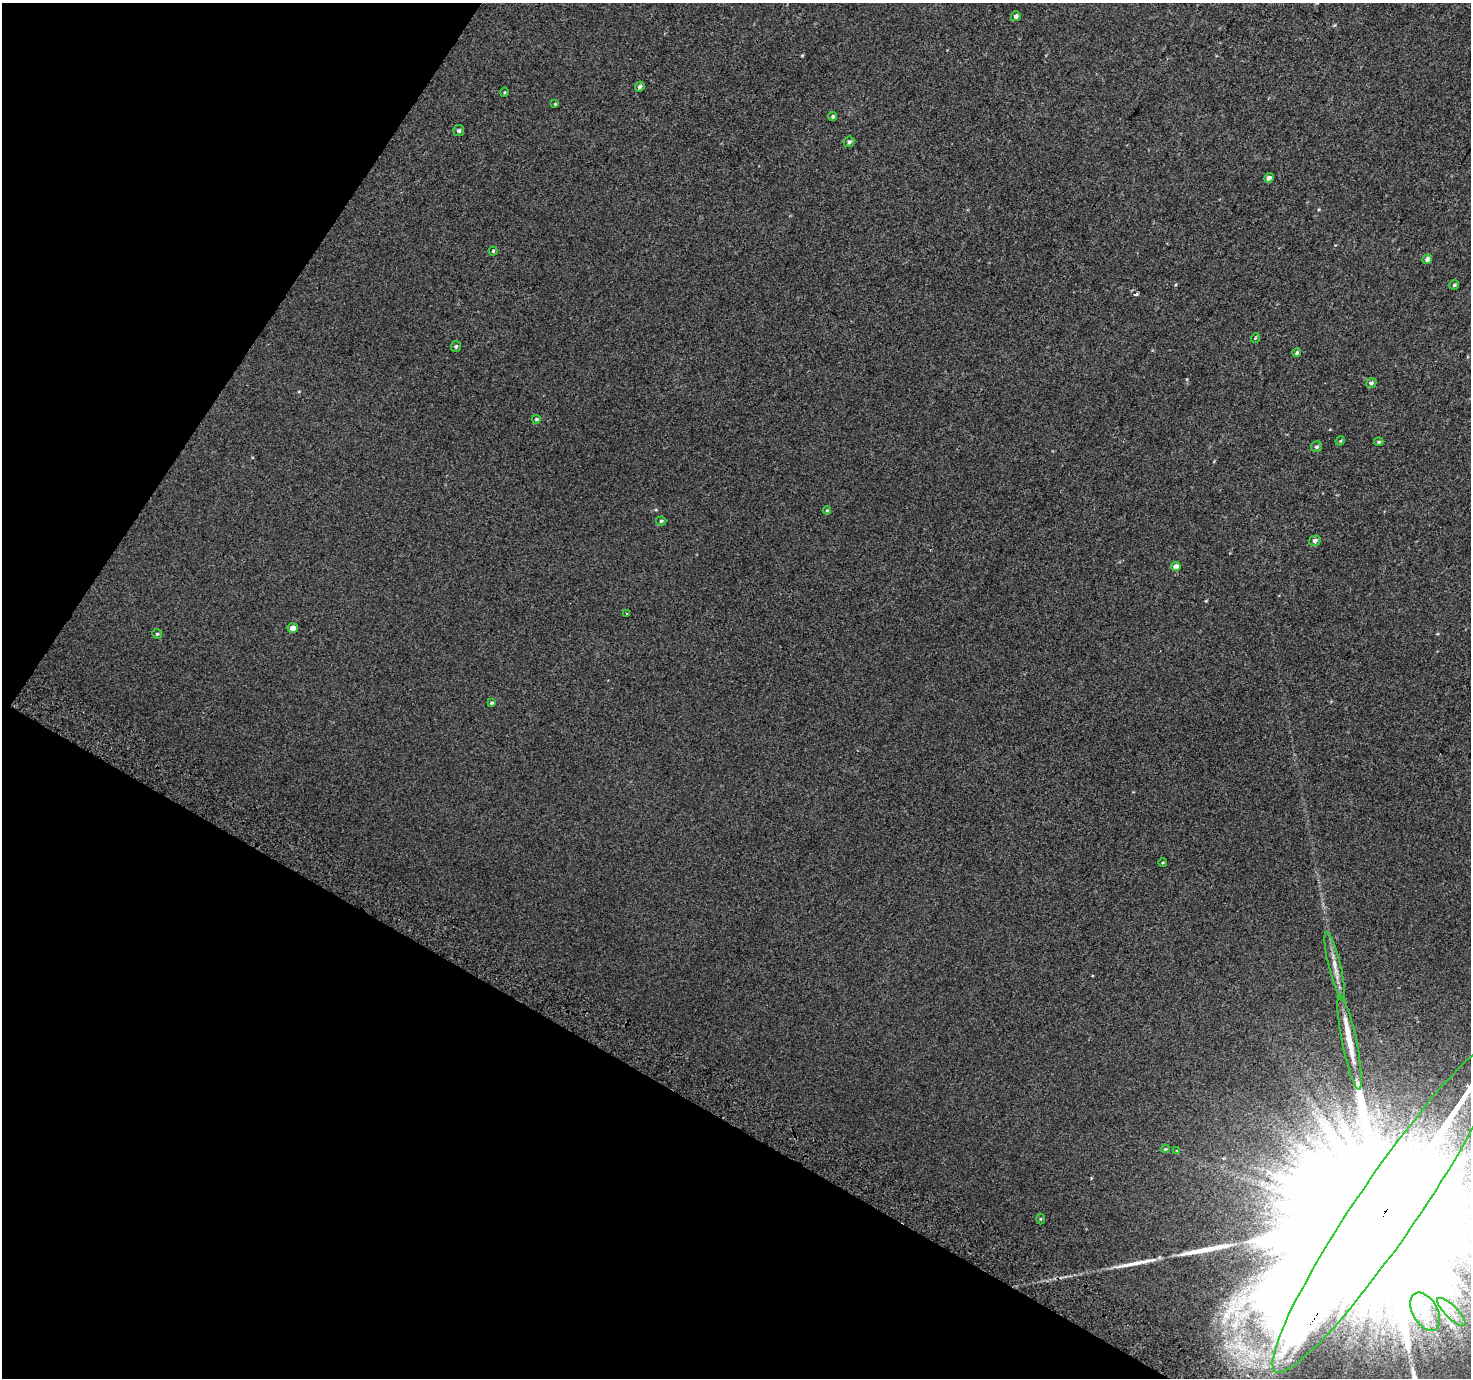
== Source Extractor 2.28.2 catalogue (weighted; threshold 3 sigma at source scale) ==
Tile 9 of 4 x 4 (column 1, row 3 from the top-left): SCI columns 30-1498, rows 1670-3045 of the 5928 x 6022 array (HDU 1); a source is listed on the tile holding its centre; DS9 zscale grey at full resolution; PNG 1473 x 1380 px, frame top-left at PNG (2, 3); each listed source drawn as its Kron ellipse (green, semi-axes under 4 px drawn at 4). Shown black and unused: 28% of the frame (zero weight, under 2 of 3 exposures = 2% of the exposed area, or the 3 px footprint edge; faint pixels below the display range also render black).
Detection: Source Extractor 2.28.2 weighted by HDU 2 'WHT'; one run over the whole footprint, this tile lists its part. Background 0.0024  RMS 0.0069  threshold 0.0312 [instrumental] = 3 sigma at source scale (4.5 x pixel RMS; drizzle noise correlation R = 1.50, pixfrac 1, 0.0396/0.0396 arcsec/px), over >= 5 px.
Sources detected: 40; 1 cosmic-ray / hot-pixel residue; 2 long thin detections or spike segments (spike, bleed or trail) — neither listed nor drawn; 1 inside a brighter listed object's ellipse — not listed separately; the other 36 listed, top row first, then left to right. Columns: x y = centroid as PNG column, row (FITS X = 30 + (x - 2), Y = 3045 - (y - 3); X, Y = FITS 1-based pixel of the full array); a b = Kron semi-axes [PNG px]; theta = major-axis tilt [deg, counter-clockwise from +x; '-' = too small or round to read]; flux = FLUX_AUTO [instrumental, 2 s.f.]
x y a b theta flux
1016 16 5 4 - 1.8
640 87 5 4 - 1.4
504 92 5 3 - 0.62
555 104 4 3 - 0.61
833 116 4 4 - 1
459 131 5 5 - 1.2
849 142 6 5 - 1.6
1269 178 5 4 - 2.7
493 251 4 4 - 0.77
1427 259 5 4 - 3
1454 285 5 4 - 1
1255 338 5 3 - 0.53
456 346 5 5 - 1
1297 353 4 4 - 1.3
1371 383 5 4 - 1.5
536 419 4 3 - 0.78
1340 441 5 4 - 0.66
1379 442 5 3 - 0.87
1316 447 5 5 - 1.3
827 510 4 4 - 0.63
661 521 5 4 - 0.86
1315 541 6 5 - 2.2
1176 567 5 4 - 4.6
627 614 3 3 - 1.8
293 628 5 5 - 5.2
157 634 5 4 - 0.82
491 703 3 3 - 0.99
1163 863 4 3 - 0.6
1335 967 35 6 -76 7.5
1350 1042 48 7 -78 14
1165 1149 4 3 - 0.59
1177 1151 3 2 - 0.51
1389 1206 200 31 56 210000
1040 1219 5 3 - 0.65
1425 1312 21 12 -61 13
1452 1312 19 6 -44 7
Overlapping masked pixels (flux is a lower limit): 1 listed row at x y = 1389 1206
Isophote crosses this tile's border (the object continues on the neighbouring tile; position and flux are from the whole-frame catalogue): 1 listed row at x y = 1389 1206